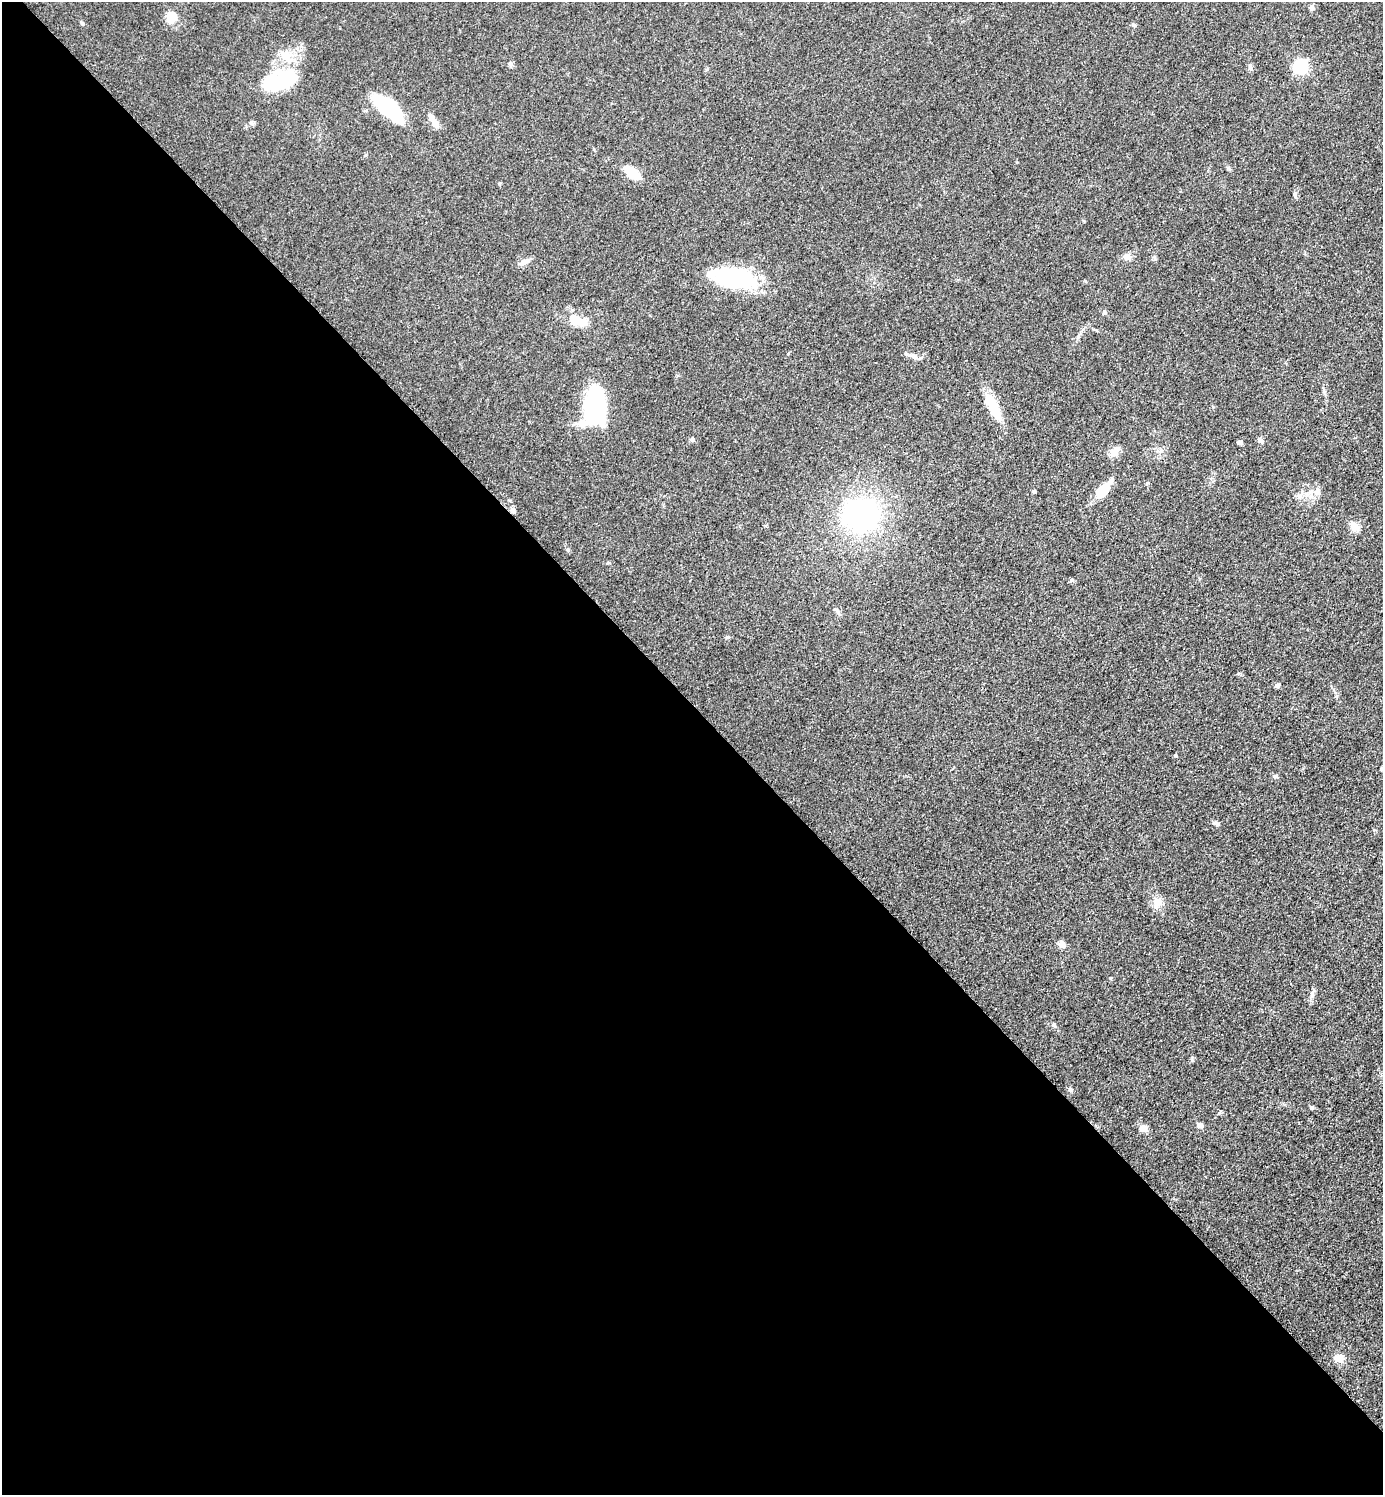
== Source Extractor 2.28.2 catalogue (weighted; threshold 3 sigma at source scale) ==
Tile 9 of 4 x 4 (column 1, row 3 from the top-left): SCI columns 211-1591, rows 1512-3004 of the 6048 x 6047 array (HDU 1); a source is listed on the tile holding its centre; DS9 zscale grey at full resolution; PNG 1385 x 1497 px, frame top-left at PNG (2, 2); no overlay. Shown black and unused: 53% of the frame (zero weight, under 3 of 5 exposures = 4% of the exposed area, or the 3 px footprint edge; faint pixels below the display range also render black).
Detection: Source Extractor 2.28.2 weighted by HDU 2 'WHT'; one run over the whole footprint, this tile lists its part. Background 0.0493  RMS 0.0053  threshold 0.0237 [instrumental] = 3 sigma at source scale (4.5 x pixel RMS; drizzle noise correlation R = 1.50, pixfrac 1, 0.05/0.05 arcsec/px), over >= 5 px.
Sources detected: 56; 5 inside a brighter object's white glare — not listed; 1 inside a brighter listed object's ellipse — not listed separately; the other 50 listed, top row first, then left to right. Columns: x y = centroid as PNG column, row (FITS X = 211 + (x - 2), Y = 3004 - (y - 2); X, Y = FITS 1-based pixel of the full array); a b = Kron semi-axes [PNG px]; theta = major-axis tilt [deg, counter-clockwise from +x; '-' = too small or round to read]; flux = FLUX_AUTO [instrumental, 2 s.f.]
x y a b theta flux
1312 7 7 6 - 1.4
171 17 12 12 - 7.5
82 23 7 4 -53 0.79
1133 25 6 4 -45 0.75
511 64 7 4 -90 0.99
1250 67 9 5 -74 1.4
1300 67 6 6 - 100
279 80 41 22 19 36
388 108 34 13 -42 43
434 122 16 8 -57 4.4
632 173 20 9 -37 11
499 183 5 3 - 0.54
1295 194 11 5 -90 1.2
1127 257 12 7 -17 2.5
524 262 13 7 26 2.8
737 281 51 18 -2 38
1104 312 5 5 - 0.8
575 319 12 11 - 7.9
788 353 5 3 - 0.48
914 357 11 6 -39 2.1
595 407 39 24 90 55
994 410 26 13 -59 12
692 439 6 5 - 1.1
1260 440 8 5 -38 1.5
1239 442 5 4 - 1.2
1114 452 12 9 54 4.5
1103 489 25 10 50 9.9
1034 491 4 4 - 0.81
1317 491 10 8 74 2.8
1299 496 8 5 -44 1.5
513 510 8 4 -45 1.3
860 515 29 27 -6 110
1355 526 16 9 -52 3.9
568 549 6 5 - 0.96
1072 580 6 5 - 0.93
837 611 12 4 -54 1.2
1277 685 6 5 - 1.2
1175 756 4 3 - 0.63
1382 769 4 4 - 1.5
1275 776 5 5 - 0.92
1216 823 7 5 -26 1.5
1157 902 14 12 63 5.3
1062 944 9 7 -47 2.8
1312 993 9 5 69 1.6
1054 1025 5 5 - 0.86
1071 1090 5 5 - 0.88
1311 1107 6 4 -14 0.89
1199 1125 7 7 - 1.8
1143 1128 9 9 - 3.1
1339 1358 11 9 0 4.9
Isophote crosses this tile's border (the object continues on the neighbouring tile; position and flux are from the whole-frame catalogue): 1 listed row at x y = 1382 769
Unlisted compact peaks at least as high as the median listed source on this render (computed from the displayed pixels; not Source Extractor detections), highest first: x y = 1192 1060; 728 637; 1085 281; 1219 1113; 1155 259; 1213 407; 1111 978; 1239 674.